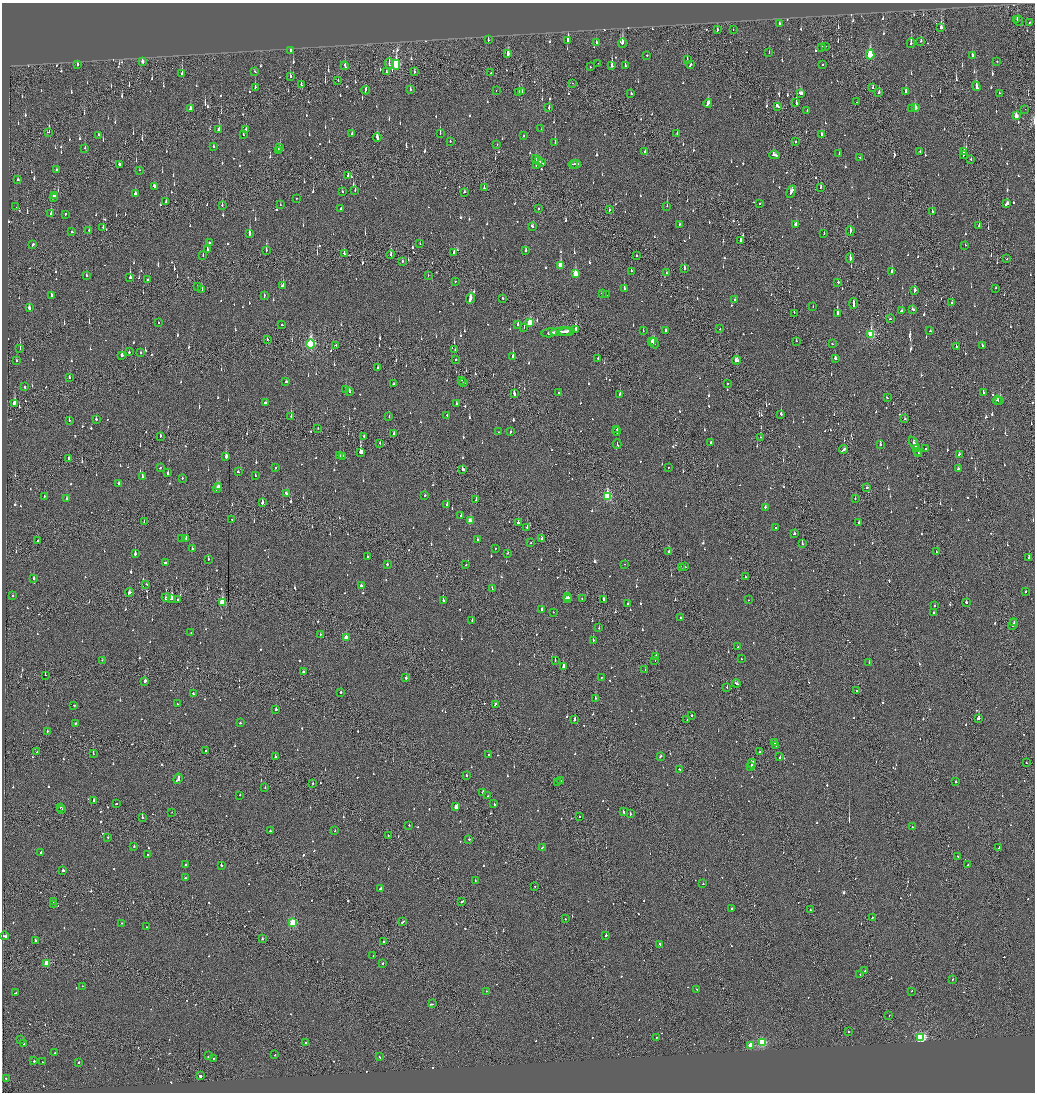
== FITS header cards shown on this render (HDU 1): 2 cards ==
NAXIS1  =                 2065
NAXIS2  =                 2180

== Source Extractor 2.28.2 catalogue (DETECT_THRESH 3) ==
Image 2065 x 2180 px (HDU 1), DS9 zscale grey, zoomed out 1/2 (1 PNG px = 2 x 2 image px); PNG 1037 x 1094 px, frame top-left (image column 1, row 2179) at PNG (2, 3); each listed source drawn as its Kron ellipse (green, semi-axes under 4 px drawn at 4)
Background -0.143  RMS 0.073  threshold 0.22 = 3 sigma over >= 5 px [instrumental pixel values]
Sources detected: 1419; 75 cannot appear on this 1/2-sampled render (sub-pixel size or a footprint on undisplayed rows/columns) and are neither listed nor drawn; of the other 1344, the 500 brightest by FLUX_AUTO listed and drawn (844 fainter detections omitted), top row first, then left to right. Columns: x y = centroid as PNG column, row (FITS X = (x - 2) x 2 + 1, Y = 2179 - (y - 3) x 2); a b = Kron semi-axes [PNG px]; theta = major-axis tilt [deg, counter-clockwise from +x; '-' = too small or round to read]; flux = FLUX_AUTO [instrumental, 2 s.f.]
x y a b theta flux
1017 20 2 2 - 76
1019 21 5 2 - 56
1030 22 2 2 - 83
779 24 2 2 - 120
941 28 4 2 - 260
717 30 3 2 - 65
733 30 2 2 - 53
488 40 2 2 - 100
568 40 4 2 - 350
921 41 2 2 - 55
596 43 2 2 - 88
622 43 4 2 - 280
911 43 5 2 - 240
825 46 2 2 - 61
822 47 3 2 - 73
290 50 2 2 - 100
769 52 3 2 - 52
508 54 3 2 - 550
870 54 5 3 - 760
647 55 2 2 - 50
972 55 2 2 - 450
687 60 4 2 - 130
143 61 3 2 - 73
997 61 2 2 - 51
598 63 2 1 - 66
389 64 5 2 - 120
822 64 2 2 - 84
77 65 2 2 - 290
396 65 5 3 - 1100
625 65 3 2 - 63
690 65 3 2 - 100
345 66 4 2 - 210
612 66 3 2 - 890
590 67 2 2 - 79
255 72 2 2 - 51
386 72 3 2 - 67
414 72 3 1 - 140
491 73 3 2 - 97
182 74 3 2 - 120
290 76 3 2 - 83
338 80 2 2 - 50
573 83 2 1 - 62
301 85 3 1 - 52
976 86 5 2 - 240
255 87 3 2 - 73
873 88 2 2 - 54
410 89 2 2 - 120
365 90 4 2 - 160
496 90 2 1 - 61
519 92 4 2 - 92
522 92 3 2 - 53
879 92 3 2 - 140
906 92 4 2 - 100
631 93 2 2 - 280
999 93 2 2 - 100
800 94 4 3 - 150
856 102 2 1 - 59
708 103 4 2 - 120
796 103 4 2 - 320
777 106 3 2 - 160
549 108 4 2 - 83
915 108 4 2 - 140
190 109 3 3 - 130
911 109 2 2 - 60
1025 109 2 1 - 61
807 110 2 2 - 56
1016 116 4 2 - 130
246 129 3 2 - 53
541 129 2 2 - 78
219 130 3 2 - 320
48 132 2 2 - 110
440 133 3 1 - 86
677 133 3 2 - 69
352 134 4 2 - 120
98 135 3 2 - 50
243 135 3 2 - 62
822 135 3 2 - 140
524 136 2 2 - 62
377 138 4 2 - 190
450 141 2 2 - 73
555 142 2 2 - 270
796 142 2 1 - 250
497 144 2 2 - 79
213 147 2 2 - 79
280 147 3 2 - 77
85 148 2 2 - 86
279 150 4 2 - 110
645 151 3 2 - 260
920 151 2 2 - 100
964 151 3 1 - 73
839 154 2 2 - 120
963 154 2 1 - 75
774 155 5 2 - 290
859 157 2 2 - 56
535 158 2 2 - 110
971 159 2 2 - 52
538 160 3 1 - 110
541 163 4 2 - 160
119 164 2 2 - 340
573 164 5 2 - 160
576 164 5 2 - 190
536 165 2 1 - 210
56 170 2 2 - 100
139 170 2 1 - 57
348 175 2 2 - 54
18 180 2 2 - 58
154 186 4 3 - 90
821 187 3 2 - 69
484 188 3 2 - 77
355 190 2 1 - 56
342 192 3 1 - 59
464 192 2 2 - 63
791 192 6 2 61 220
135 193 2 2 - 82
55 196 3 2 - 120
53 198 4 2 - 150
296 198 2 2 - 52
166 202 3 2 - 56
1007 203 4 2 - 120
759 204 2 2 - 57
222 205 3 2 - 83
280 205 2 1 - 53
667 206 3 2 - 170
16 207 2 1 - 140
341 208 2 2 - 58
538 209 2 2 - 74
609 210 2 2 - 140
932 212 3 2 - 78
51 214 4 2 - 110
65 214 2 2 - 79
679 224 2 2 - 51
796 225 3 2 - 87
979 225 2 2 - 89
103 227 3 2 - 170
532 227 4 2 - 130
89 231 2 2 - 54
850 231 5 2 - 140
72 232 2 2 - 71
824 233 2 2 - 87
249 234 3 2 - 310
741 241 3 2 - 70
209 243 2 2 - 75
33 244 3 2 - 110
420 244 2 2 - 54
965 245 2 2 - 60
207 250 4 2 - 92
266 250 3 1 - 84
526 251 3 2 - 100
344 253 3 2 - 70
454 253 3 2 - 100
391 255 4 2 - 240
203 256 3 2 - 61
636 256 2 2 - 66
850 258 5 2 - 260
1007 259 2 1 - 72
402 261 2 1 - 54
561 265 4 3 - 370
684 268 2 2 - 190
631 271 2 1 - 56
892 272 3 2 - 400
666 273 2 1 - 87
575 274 4 3 - 280
428 275 2 1 - 50
86 276 2 2 - 58
130 277 3 2 - 310
147 280 3 2 - 260
455 281 2 2 - 53
838 282 2 2 - 120
198 286 2 2 - 51
283 286 2 2 - 120
995 288 3 1 - 58
624 289 3 2 - 150
202 290 2 2 - 110
914 291 4 2 - 130
602 293 2 2 - 56
607 295 2 1 - 74
51 296 3 2 - 130
264 296 3 2 - 87
470 298 5 2 - 360
502 298 2 2 - 93
735 300 2 2 - 57
853 303 6 2 90 440
952 303 2 1 - 110
813 307 2 1 - 52
29 308 3 2 - 120
913 309 3 2 - 110
901 311 3 2 - 96
794 313 3 1 - 70
837 313 3 2 - 320
890 319 2 2 - 71
530 322 4 3 - 340
158 323 2 2 - 82
518 324 3 2 - 53
282 325 2 2 - 73
524 328 2 1 - 95
720 329 2 1 - 57
576 330 3 2 - 290
666 330 3 2 - 64
643 331 2 2 - 77
930 331 2 2 - 71
561 332 10 2 4 540
567 332 7 2 4 390
549 333 8 2 8 230
871 335 4 3 - 850
267 339 2 2 - 51
796 341 3 1 - 150
652 342 3 2 - 200
654 343 5 2 - 250
311 344 4 3 - 1700
832 344 3 2 - 64
336 345 2 2 - 72
956 346 2 2 - 91
982 346 3 2 - 120
20 348 3 1 - 54
455 349 2 1 - 59
129 352 2 2 - 130
141 353 2 2 - 140
122 355 2 2 - 340
513 356 3 2 - 370
598 358 2 2 - 65
835 358 2 2 - 92
456 359 2 2 - 200
736 360 4 2 - 160
16 361 2 2 - 93
377 368 3 2 - 59
70 377 4 2 - 75
461 380 3 1 - 110
286 382 2 2 - 150
464 383 2 2 - 68
727 383 2 2 - 51
394 384 2 2 - 340
24 387 2 2 - 130
346 389 2 2 - 140
349 391 2 2 - 100
559 392 2 2 - 65
983 392 2 2 - 230
514 394 3 2 - 340
620 394 3 2 - 69
887 398 2 2 - 150
997 400 5 4 - 150
1000 400 2 2 - 250
14 403 2 2 - 1200
265 403 3 2 - 97
456 403 2 2 - 73
781 414 3 2 - 380
291 416 3 2 - 280
447 416 2 2 - 120
389 417 2 2 - 51
96 419 2 2 - 150
905 419 2 2 - 97
69 420 3 2 - 56
318 428 2 2 - 91
617 429 2 1 - 170
617 431 4 2 - 220
498 432 2 1 - 72
510 432 3 2 - 210
394 434 2 2 - 69
160 436 2 2 - 94
363 436 3 2 - 51
760 437 2 1 - 67
380 443 2 2 - 73
711 443 2 2 - 58
914 443 7 2 -64 260
617 444 5 2 - 200
880 445 2 2 - 260
916 449 3 2 - 150
926 449 2 2 - 96
843 450 4 2 - 620
360 452 3 2 - 2100
918 452 4 1 - 190
919 454 2 1 - 95
959 454 2 2 - 85
226 456 3 2 - 440
339 456 2 2 - 350
343 456 2 2 - 130
68 459 2 1 - 410
161 467 3 1 - 130
668 467 2 2 - 87
275 468 2 2 - 61
463 469 3 2 - 86
958 469 4 2 - 140
238 472 2 2 - 59
168 473 2 2 - 190
255 476 2 2 - 86
142 477 2 2 - 120
182 478 2 2 - 55
118 483 2 2 - 58
219 486 3 2 - 130
217 488 5 2 - 230
867 488 2 2 - 58
286 493 3 2 - 1100
425 495 2 2 - 110
44 496 2 2 - 84
607 496 4 3 - 1200
67 499 3 2 - 100
855 499 2 2 - 52
476 500 2 1 - 60
262 503 3 2 - 110
447 504 2 2 - 120
765 507 2 2 - 54
461 516 2 2 - 56
231 519 2 1 - 55
470 521 3 2 - 190
144 522 2 2 - 77
518 523 3 2 - 81
859 523 2 2 - 120
527 527 2 2 - 200
775 528 2 2 - 52
794 534 2 2 - 56
186 538 2 1 - 280
182 539 2 2 - 56
542 539 3 2 - 93
38 540 2 1 - 56
477 540 3 2 - 56
531 543 2 2 - 62
802 544 2 2 - 63
495 548 2 2 - 87
192 549 2 2 - 65
669 552 2 2 - 130
936 552 2 1 - 81
508 553 2 2 - 120
135 554 2 2 - 800
367 556 2 2 - 170
1029 558 3 2 - 130
208 559 2 2 - 95
165 563 2 2 - 500
387 564 2 2 - 200
624 564 2 2 - 51
466 565 2 1 - 68
685 566 2 1 - 150
681 568 2 1 - 110
745 577 3 1 - 150
34 579 2 2 - 230
146 584 3 2 - 210
361 586 2 2 - 220
492 589 2 2 - 61
1025 591 2 2 - 63
130 592 4 2 - 130
13 596 2 1 - 53
568 597 2 2 - 58
166 598 4 2 - 250
171 598 3 2 - 500
567 598 4 2 - 110
582 599 2 2 - 67
603 599 3 2 - 140
177 600 2 2 - 110
443 600 2 2 - 130
748 600 2 2 - 69
222 602 4 3 - 560
966 602 2 2 - 110
627 604 2 2 - 77
934 605 2 2 - 76
542 609 2 2 - 130
553 612 2 2 - 56
933 613 2 2 - 56
680 617 2 2 - 81
472 620 2 2 - 68
1014 622 3 1 - 160
1013 624 6 2 65 290
599 628 2 2 - 62
191 633 2 2 - 63
320 634 2 2 - 51
346 638 3 2 - 200
593 640 2 2 - 220
738 647 2 2 - 75
656 656 2 2 - 86
741 659 2 2 - 51
102 660 2 1 - 58
555 660 2 1 - 53
655 660 2 1 - 380
869 662 2 2 - 66
563 666 2 2 - 350
645 670 2 1 - 66
303 672 2 2 - 95
45 675 2 1 - 340
406 678 2 2 - 130
601 678 2 2 - 59
145 681 3 2 - 1200
736 684 4 2 - 160
727 687 2 1 - 63
856 690 2 1 - 65
341 692 2 2 - 310
193 694 2 2 - 120
595 698 2 2 - 180
177 704 2 2 - 56
495 704 4 2 - 82
74 705 2 2 - 63
276 709 2 2 - 170
692 715 2 2 - 100
979 718 3 2 - 460
575 719 3 2 - 190
687 720 2 2 - 51
76 723 2 2 - 110
240 723 2 2 - 130
47 731 2 2 - 76
774 742 3 2 - 180
776 746 2 2 - 74
206 751 2 2 - 52
37 752 2 2 - 58
759 752 2 1 - 95
93 753 2 2 - 51
489 755 2 2 - 87
661 756 3 2 - 98
275 757 2 2 - 110
780 757 2 2 - 89
1026 763 2 2 - 85
752 764 5 2 - 250
751 767 2 1 - 190
679 769 2 2 - 88
467 776 3 2 - 88
178 779 5 3 - 340
560 780 2 1 - 180
956 782 2 2 - 230
313 783 2 2 - 78
557 783 2 1 - 64
265 787 2 2 - 63
483 792 3 2 - 130
240 795 2 2 - 71
488 796 2 2 - 69
94 800 3 2 - 79
116 804 2 2 - 320
494 804 3 2 - 91
60 807 2 2 - 87
456 807 3 2 - 120
62 809 2 2 - 99
623 811 3 2 - 120
172 812 2 1 - 55
630 814 3 2 - 100
142 817 2 2 - 140
580 817 2 1 - 63
409 825 2 2 - 54
912 827 2 2 - 84
270 831 2 2 - 75
335 831 2 2 - 59
388 836 2 1 - 52
108 837 2 2 - 61
469 839 2 2 - 62
134 847 2 2 - 98
542 848 3 1 - 130
999 848 3 2 - 180
41 853 2 2 - 90
148 854 2 2 - 250
958 856 2 2 - 81
186 865 2 2 - 60
221 865 2 2 - 430
968 865 2 2 - 86
63 870 2 2 - 160
185 878 2 2 - 64
475 880 2 2 - 79
703 884 2 1 - 89
535 886 2 1 - 50
381 888 4 2 - 130
53 902 2 1 - 56
461 902 3 2 - 79
54 904 2 2 - 120
731 909 2 2 - 370
810 910 2 2 - 120
872 917 2 2 - 180
565 918 2 1 - 54
403 922 3 2 - 89
122 923 2 2 - 51
293 923 3 3 - 890
146 927 2 2 - 53
606 935 2 2 - 740
5 936 4 2 - 120
262 939 2 2 - 120
35 940 2 2 - 120
384 942 3 2 - 89
660 944 3 2 - 100
373 956 2 2 - 51
47 963 3 3 - 420
382 963 2 2 - 160
865 971 2 1 - 70
860 974 2 2 - 180
953 979 2 2 - 69
82 986 2 2 - 83
697 989 3 2 - 110
486 991 2 2 - 98
912 991 2 2 - 120
15 993 3 2 - 73
432 1004 3 2 - 110
889 1016 2 2 - 63
848 1031 2 1 - 230
656 1037 2 2 - 370
921 1037 3 3 - 2000
20 1039 2 1 - 340
762 1042 3 3 - 1200
306 1043 2 2 - 160
24 1044 2 2 - 100
751 1046 3 3 - 290
55 1053 2 2 - 110
275 1055 2 2 - 79
208 1056 3 2 - 77
379 1057 2 2 - 59
213 1059 2 2 - 60
34 1061 2 1 - 610
42 1062 2 1 - 110
79 1062 2 2 - 240
200 1076 3 2 - 290
6 1078 2 2 - 160
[844 fainter detections neither listed nor drawn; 75 sub-pixel or undisplayed-footprint detections neither listed nor drawn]